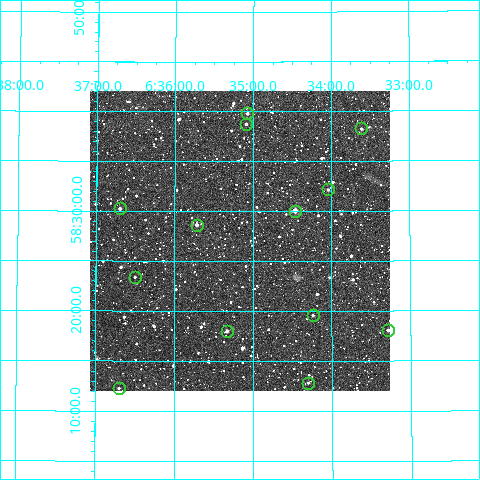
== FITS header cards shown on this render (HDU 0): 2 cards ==
NAXIS1  =                  300
NAXIS2  =                  300

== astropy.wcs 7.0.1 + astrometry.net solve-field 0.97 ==
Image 300 x 300 px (HDU 0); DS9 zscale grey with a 90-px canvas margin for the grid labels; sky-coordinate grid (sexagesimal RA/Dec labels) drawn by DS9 from the SOLVED WCS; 13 Tycho-2 reference stars matched to detected sources circled (green)
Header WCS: RA---TAN/DEC--TAN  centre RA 06:35:10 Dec +58:27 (98.79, +58.45 deg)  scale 6 arcsec/px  FOV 30.0' x 30.0'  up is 0 deg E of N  parity normal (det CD < 0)
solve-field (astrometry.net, Tycho-2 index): VERIFIED the header's WCS against the Tycho-2 star catalogue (verified at 2 index scales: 5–13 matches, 0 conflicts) and refined it, rather than solving blind
Solved WCS: RA---TAN-SIP/DEC--TAN-SIP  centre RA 06:35:10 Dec +58:27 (98.79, +58.45 deg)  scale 6 arcsec/px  FOV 30.0' x 30.0'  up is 0 deg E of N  parity normal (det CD < 0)
The solver's refit moves the header's centre by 2.3 arcsec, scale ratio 1.001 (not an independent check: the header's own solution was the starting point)
Tycho-2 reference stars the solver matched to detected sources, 13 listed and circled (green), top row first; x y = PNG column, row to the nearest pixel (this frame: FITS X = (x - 90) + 1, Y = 300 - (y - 91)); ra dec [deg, ICRS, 3 dp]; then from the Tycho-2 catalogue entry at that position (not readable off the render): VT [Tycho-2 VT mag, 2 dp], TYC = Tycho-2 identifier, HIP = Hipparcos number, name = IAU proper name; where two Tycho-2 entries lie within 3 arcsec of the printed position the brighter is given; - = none
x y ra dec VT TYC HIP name
247 113 98.769 +58.664 11.59 3777-1510-1 - -
246 124 98.772 +58.645 12.28 3777-864-1 - -
361 128 98.402 +58.637 11.58 3777-600-1 - -
328 189 98.508 +58.536 11.70 3777-1762-1 - -
120 208 99.174 +58.504 11.05 3777-1692-1 - -
295 211 98.615 +58.500 10.06 3777-1960-1 - -
197 225 98.929 +58.477 10.85 3777-1839-1 - -
135 277 99.125 +58.390 11.93 3777-1858-1 - -
313 315 98.560 +58.326 11.28 3777-982-1 - -
388 330 98.321 +58.301 11.73 3777-571-1 - -
227 331 98.833 +58.300 12.16 3777-766-1 - -
308 383 98.575 +58.214 11.77 3777-1054-1 - -
119 388 99.174 +58.205 12.32 3777-778-1 - -